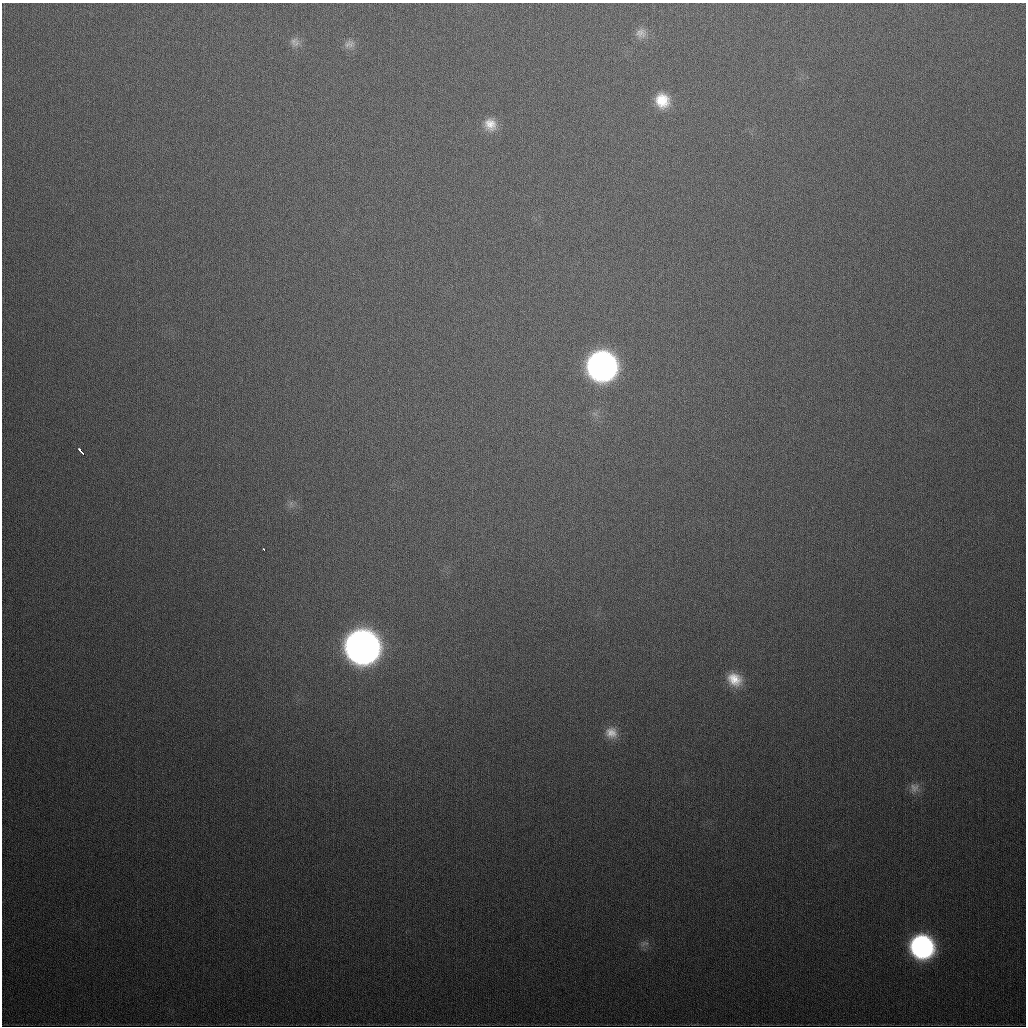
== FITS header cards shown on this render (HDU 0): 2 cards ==
NAXIS1  =                 1024
NAXIS2  =                 1024

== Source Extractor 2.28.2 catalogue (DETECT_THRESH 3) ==
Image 1024 x 1024 px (HDU 0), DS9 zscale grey, 1 PNG px = 1 image px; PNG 1028 x 1028 px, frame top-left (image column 1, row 1024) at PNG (2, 3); no overlay
Background 425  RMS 15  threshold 46.2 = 3 sigma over >= 5 px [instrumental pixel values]
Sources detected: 15; all 15 listed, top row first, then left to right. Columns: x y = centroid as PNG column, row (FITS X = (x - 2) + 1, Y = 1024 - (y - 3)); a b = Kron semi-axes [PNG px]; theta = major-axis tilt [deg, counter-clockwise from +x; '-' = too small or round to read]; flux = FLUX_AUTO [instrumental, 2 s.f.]
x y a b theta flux
641 33 15 14 - 9.8e+03
293 41 13 10 78 6.6e+03
349 44 15 10 12 7.5e+03
662 100 17 16 - 2.7e+04
490 124 17 15 -56 1.6e+04
601 366 18 18 - 7.5e+05
80 451 8 3 -49 7.2e+03
291 503 8 5 79 3.5e+03
264 549 3 2 - 1.5e+03
362 646 19 18 - 1.7e+06
734 679 18 14 -34 2.2e+04
611 733 16 14 -28 1.4e+04
914 788 14 13 - 9.0e+03
644 944 13 6 14 4.9e+03
922 946 17 16 - 2.8e+05